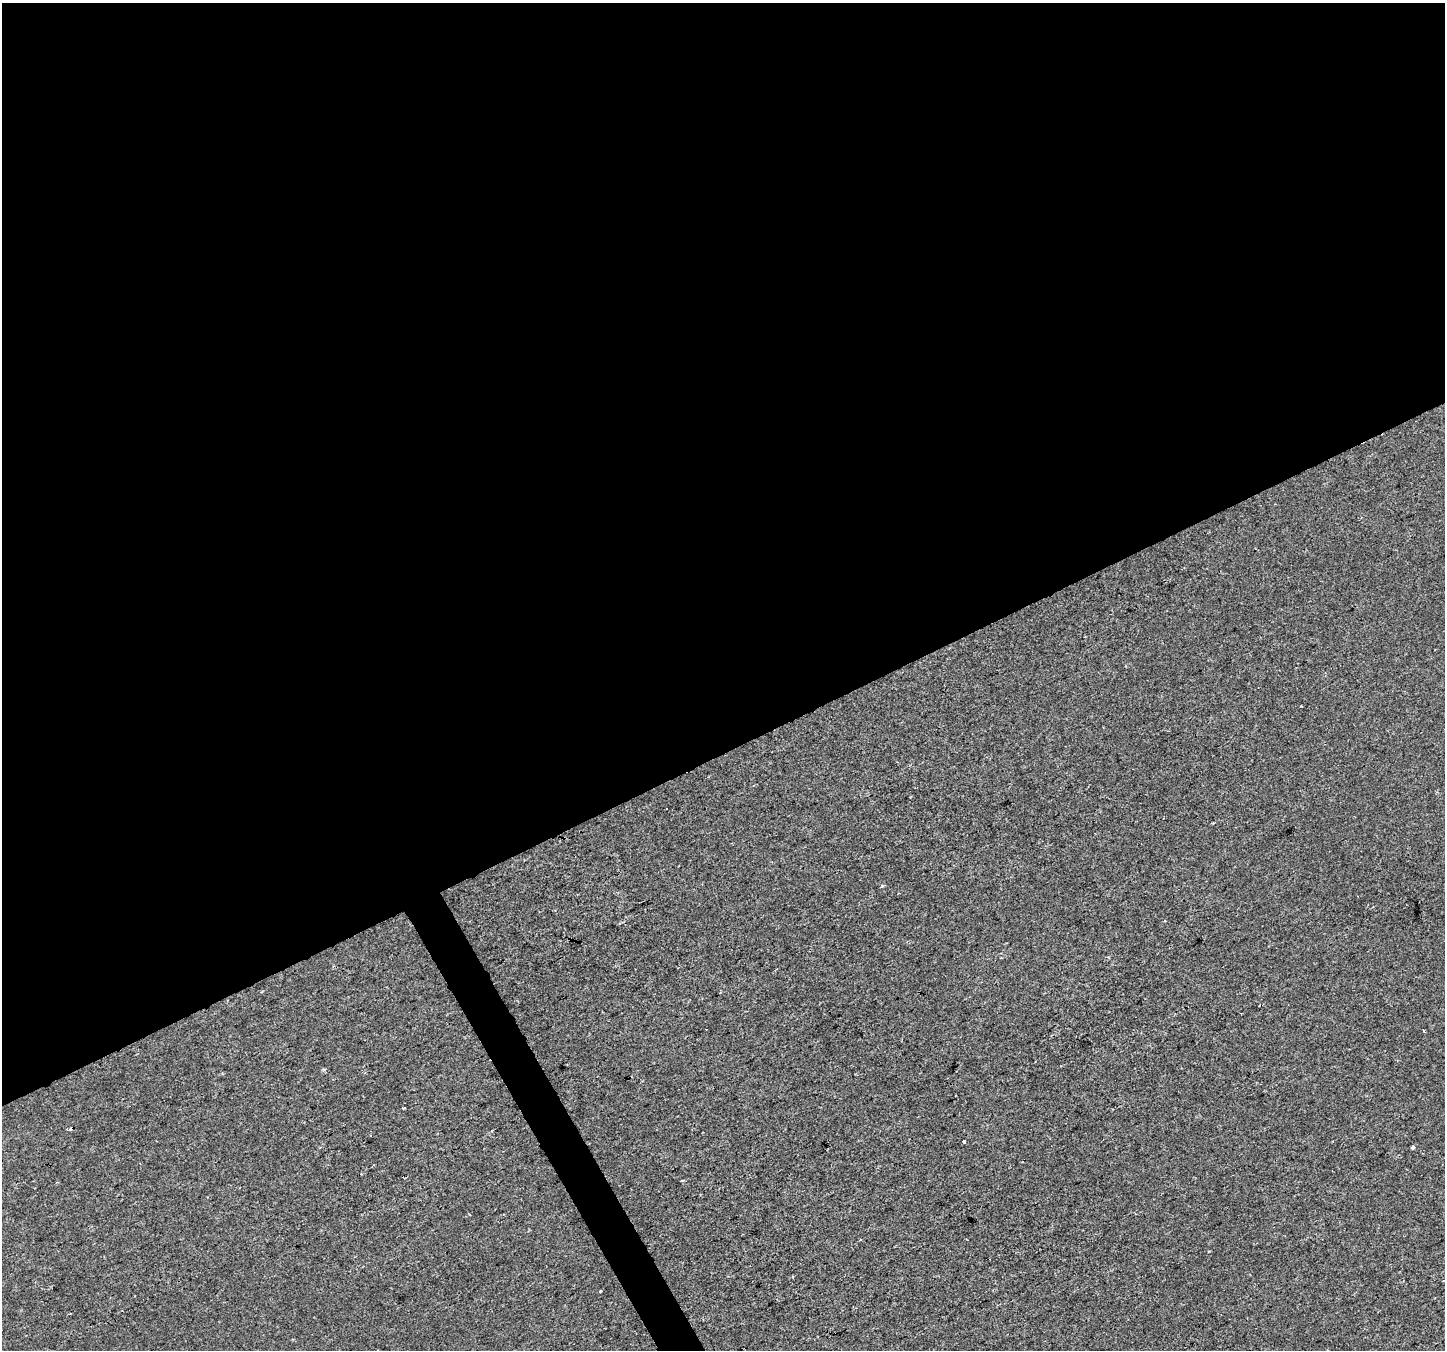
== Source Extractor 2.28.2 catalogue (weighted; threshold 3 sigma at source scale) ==
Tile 2 of 4 x 4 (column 2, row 1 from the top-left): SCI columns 1443-2885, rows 4147-5494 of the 5772 x 5655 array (HDU 1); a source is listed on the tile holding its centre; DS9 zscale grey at full resolution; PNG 1447 x 1352 px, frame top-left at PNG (2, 3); no overlay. Shown black and unused: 57% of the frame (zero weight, under 2 of 3 exposures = <1% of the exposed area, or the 3 px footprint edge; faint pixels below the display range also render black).
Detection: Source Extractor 2.28.2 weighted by HDU 2 'WHT'; one run over the whole footprint, this tile lists its part. Background 2.47e-04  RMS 0.0042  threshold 0.019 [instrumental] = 3 sigma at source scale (4.5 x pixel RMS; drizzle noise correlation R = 1.50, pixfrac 1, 0.0396/0.0396 arcsec/px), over >= 5 px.
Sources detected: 13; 3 cosmic-ray / hot-pixel residue — not listed; the other 10 listed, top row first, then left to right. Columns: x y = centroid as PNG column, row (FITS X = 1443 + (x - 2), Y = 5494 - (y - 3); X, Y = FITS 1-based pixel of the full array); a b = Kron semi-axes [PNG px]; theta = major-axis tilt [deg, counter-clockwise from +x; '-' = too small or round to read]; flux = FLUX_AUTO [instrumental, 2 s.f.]
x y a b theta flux
882 886 5 3 - 0.47
1164 920 3 3 - 0.62
261 992 3 3 - 0.45
1424 1031 3 2 - 0.58
404 1108 3 3 - 1.8
70 1129 3 3 - 3.6
1332 1141 2 2 - 0.38
964 1142 3 3 - 3.6
1413 1147 4 3 - 1.3
682 1181 4 3 - 0.43
Unlisted compact peaks at least as high as the median listed source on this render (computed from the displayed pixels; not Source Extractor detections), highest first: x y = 600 1291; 1301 706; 324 1070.